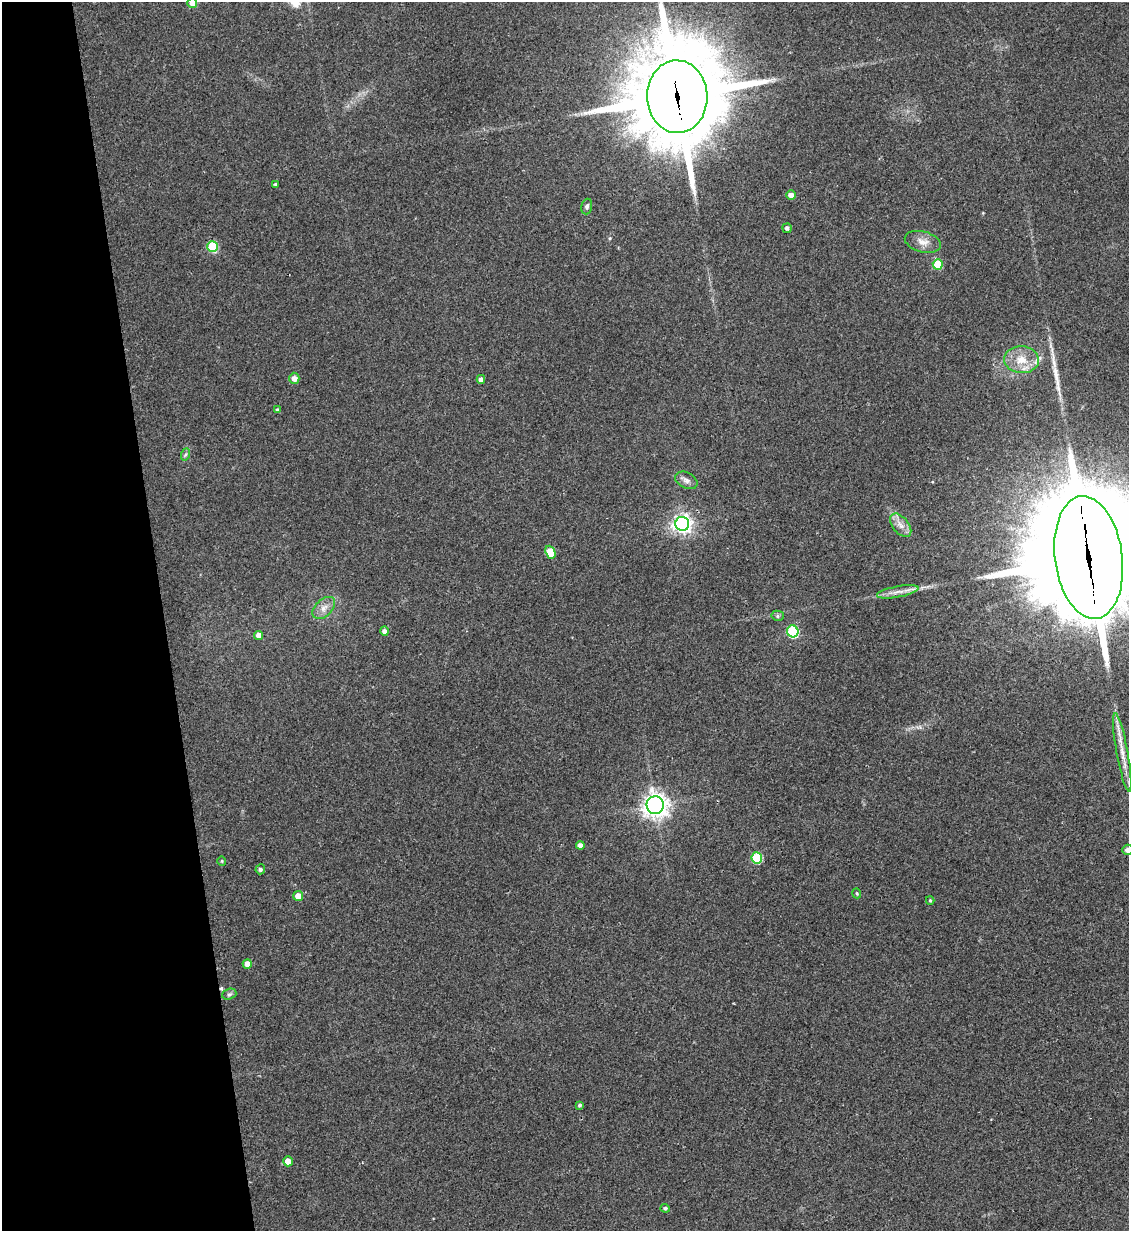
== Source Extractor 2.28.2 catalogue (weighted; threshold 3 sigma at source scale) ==
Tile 5 of 4 x 4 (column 1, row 2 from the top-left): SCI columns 149-1275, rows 2471-3699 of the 4909 x 4937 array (HDU 1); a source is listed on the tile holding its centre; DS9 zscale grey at full resolution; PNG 1131 x 1233 px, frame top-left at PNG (2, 2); each listed source drawn as its Kron ellipse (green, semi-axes under 4 px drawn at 4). Shown black and unused: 14% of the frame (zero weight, under 2 of 3 exposures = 1% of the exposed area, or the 3 px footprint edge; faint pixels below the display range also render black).
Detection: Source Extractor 2.28.2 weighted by HDU 2 'WHT'; one run over the whole footprint, this tile lists its part. Background 0.0794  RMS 0.0076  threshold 0.0344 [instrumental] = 3 sigma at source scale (4.5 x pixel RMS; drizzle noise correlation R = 1.50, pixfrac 1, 0.05/0.05 arcsec/px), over >= 5 px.
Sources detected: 43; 1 cosmic-ray / hot-pixel residue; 1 long thin detection or spike segment (spike, bleed or trail) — neither listed nor drawn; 1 inside a brighter listed object's ellipse — not listed separately; the other 40 listed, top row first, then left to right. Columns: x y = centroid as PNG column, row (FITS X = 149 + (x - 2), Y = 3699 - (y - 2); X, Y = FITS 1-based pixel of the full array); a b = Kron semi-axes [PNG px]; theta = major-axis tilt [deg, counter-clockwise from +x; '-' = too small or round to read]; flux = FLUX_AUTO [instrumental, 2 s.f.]
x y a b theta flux
192 3 5 5 - 5.2
677 97 36 30 -88 12000
275 184 3 3 - 1.2
791 195 5 4 - 5.8
587 206 8 5 74 1.9
787 228 5 4 - 2.2
923 242 18 10 -15 7.4
213 246 5 5 - 44
938 264 5 5 - 21
1021 360 17 13 -5 13
294 378 5 5 - 4.8
481 379 4 4 - 3
277 410 4 3 - 1.6
186 454 6 4 70 1.3
686 480 12 7 -27 3.6
682 524 7 7 - 360
901 525 14 8 -51 5.8
550 552 7 5 -67 20
1089 558 62 33 -82 29000
898 592 21 5 11 5.7
324 608 13 8 44 5.6
778 616 6 5 - 1.6
385 631 4 4 - 3.1
793 631 6 5 - 70
258 635 4 4 - 5.3
1122 752 40 5 -80 11
655 805 9 8 - 600
580 845 4 4 - 4.4
1127 850 5 5 - 3.6
757 858 5 5 - 48
222 861 5 4 - 0.93
260 869 5 5 - 2
857 893 5 3 - 0.76
298 896 5 5 - 7.2
930 900 4 3 - 1.1
247 964 5 4 - 6.7
229 994 7 5 19 1.6
580 1105 4 4 - 1.4
288 1161 5 5 - 7.4
665 1208 4 4 - 1.3
Overlapping masked pixels (flux is a lower limit): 2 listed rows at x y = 677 97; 1089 558
Isophote crosses this tile's border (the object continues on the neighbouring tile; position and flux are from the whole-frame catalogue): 4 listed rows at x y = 192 3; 677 97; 1089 558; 1127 850